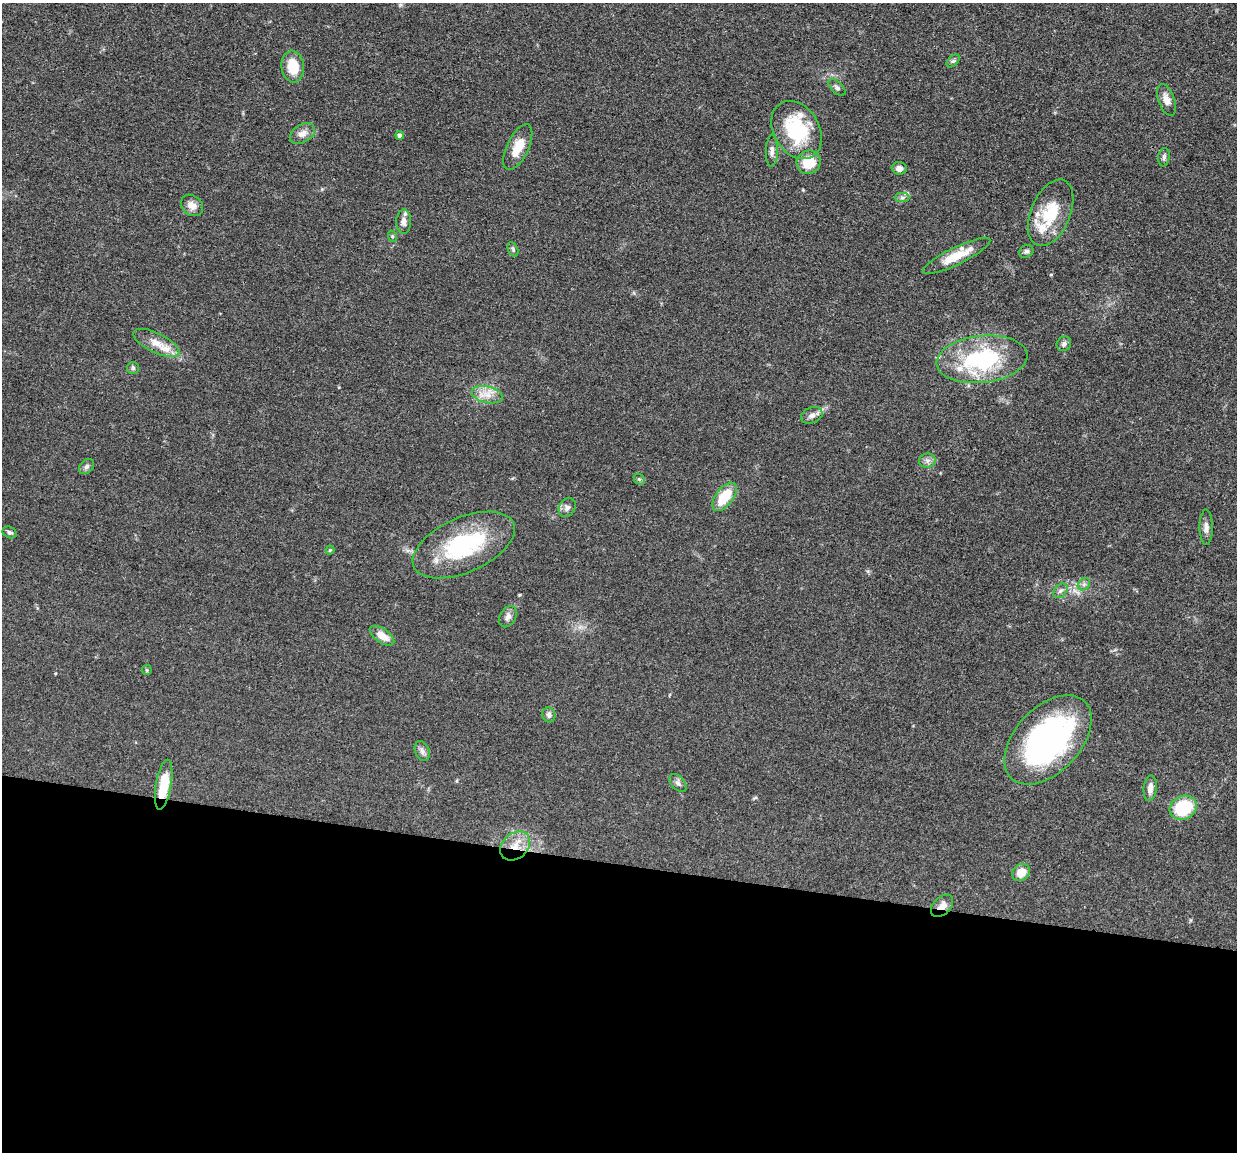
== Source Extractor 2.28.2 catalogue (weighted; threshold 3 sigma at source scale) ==
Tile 14 of 4 x 4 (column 2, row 4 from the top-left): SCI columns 1240-2474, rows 248-1397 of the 4950 x 4974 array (HDU 1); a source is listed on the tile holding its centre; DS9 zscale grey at full resolution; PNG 1239 x 1154 px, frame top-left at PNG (2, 3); each listed source drawn as its Kron ellipse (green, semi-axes under 4 px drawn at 4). Shown black and unused: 25% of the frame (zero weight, under 3 of 4 exposures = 1% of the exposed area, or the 3 px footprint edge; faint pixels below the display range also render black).
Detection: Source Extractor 2.28.2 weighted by HDU 2 'WHT'; one run over the whole footprint, this tile lists its part. Background 0.0475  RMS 0.005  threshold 0.0223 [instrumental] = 3 sigma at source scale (4.5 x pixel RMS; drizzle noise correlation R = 1.50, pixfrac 1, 0.05/0.05 arcsec/px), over >= 5 px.
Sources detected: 56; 6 inside a brighter listed object's ellipse — not listed separately; the other 50 listed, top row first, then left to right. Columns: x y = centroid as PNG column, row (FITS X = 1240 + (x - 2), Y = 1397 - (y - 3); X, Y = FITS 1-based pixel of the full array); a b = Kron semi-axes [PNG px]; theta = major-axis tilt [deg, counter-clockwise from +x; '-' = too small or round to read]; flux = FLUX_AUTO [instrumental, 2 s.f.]
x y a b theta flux
953 61 8 4 43 0.99
293 66 16 11 -83 11
837 88 10 5 -42 1.3
1166 100 16 8 -69 3.9
797 130 31 23 -58 35
302 133 13 9 30 3.3
400 135 4 4 - 1.5
518 147 25 11 65 8.9
772 151 16 6 89 2.5
1164 157 9 5 81 1.3
809 162 12 11 - 12
899 168 8 6 -2 2.7
902 198 7 4 0 1.2
192 205 12 9 -41 3.5
1051 213 35 19 67 19
404 222 12 7 89 2.6
392 236 6 4 -71 0.62
513 249 8 5 -66 0.88
1026 251 7 6 - 1.2
956 256 37 8 26 11
156 343 25 10 -26 6.4
1064 344 8 6 48 1.6
982 359 46 23 6 52
133 368 6 6 - 0.81
487 395 16 8 -13 5.2
812 415 11 8 22 2.5
927 461 8 7 - 1.8
86 466 8 6 45 1.4
639 479 6 5 - 0.78
724 497 16 8 54 14
567 508 10 8 59 2
1206 527 18 6 -90 2.7
10 532 7 5 -25 1.1
464 545 54 27 24 47
330 550 4 4 - 0.59
1084 584 7 5 45 1.3
1060 591 8 6 44 1.5
508 617 11 7 60 2.4
382 636 14 7 -34 5.6
147 670 5 4 - 0.58
549 715 7 6 - 1.7
1048 740 53 32 47 110
422 751 10 7 -64 1.9
678 783 10 6 -47 1.7
164 785 25 7 80 15
1150 788 13 6 84 3
1183 808 14 11 27 25
515 846 17 12 43 8.2
1021 872 9 8 - 6.4
942 906 13 8 45 3.7
Overlapping masked pixels (flux is a lower limit): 3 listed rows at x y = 164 785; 515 846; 942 906